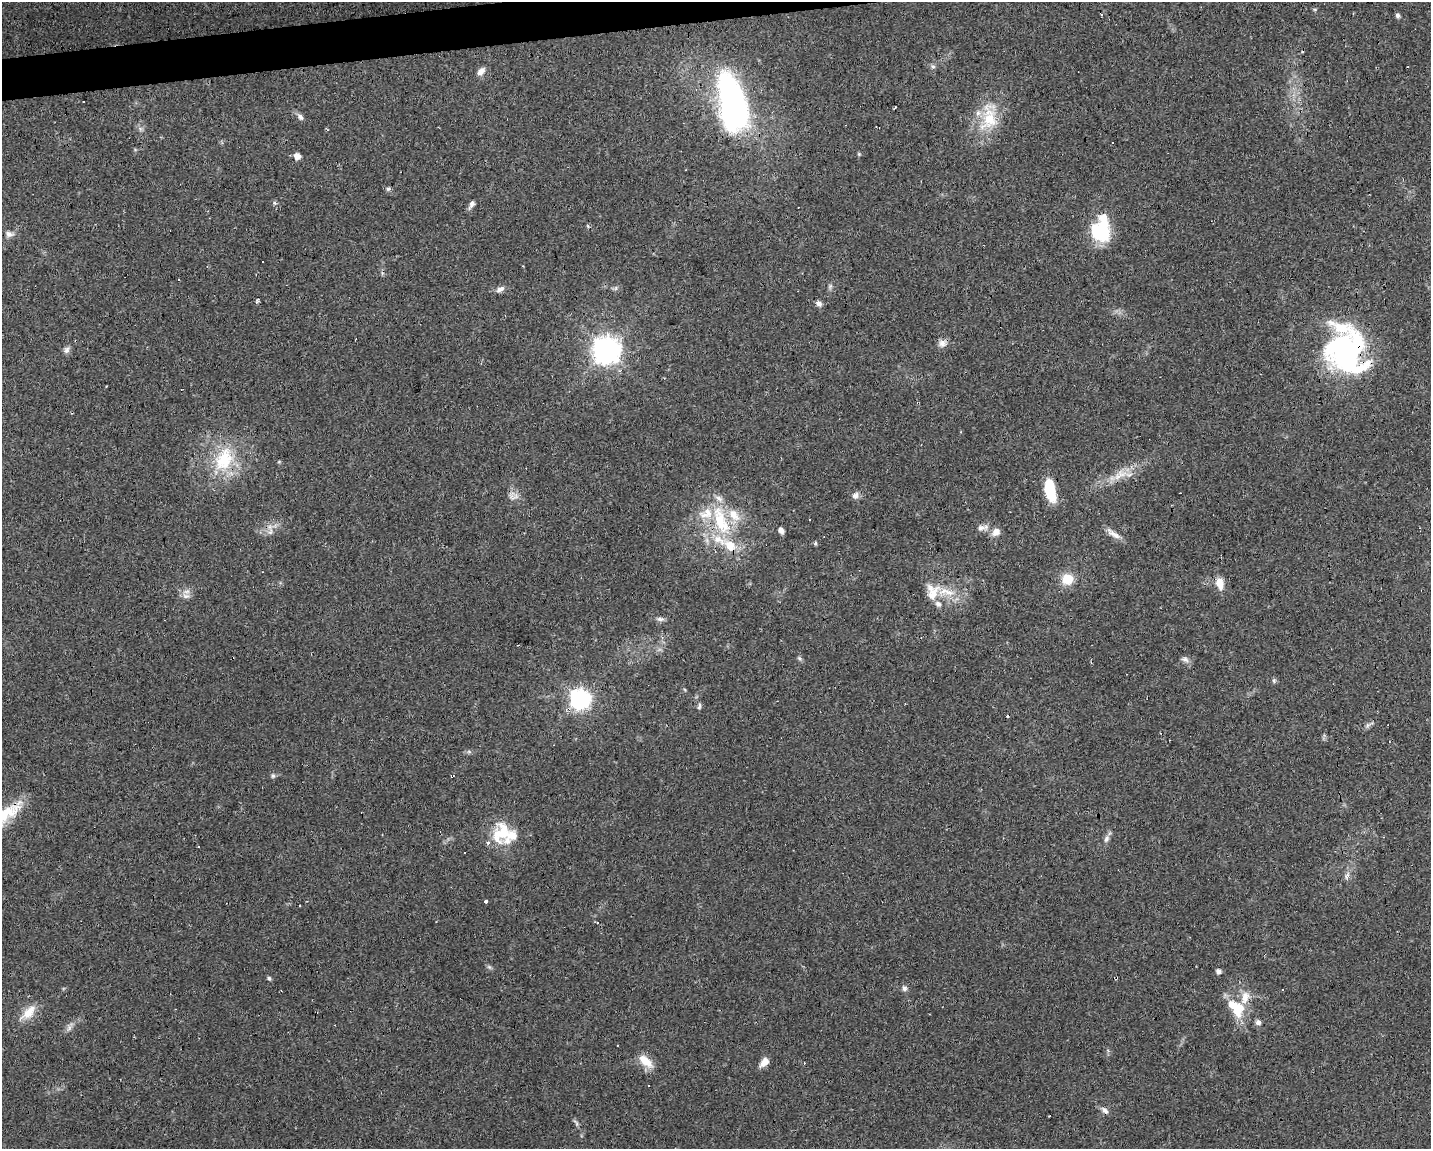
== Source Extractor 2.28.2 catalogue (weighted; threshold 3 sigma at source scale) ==
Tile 8 of 3 x 4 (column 2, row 3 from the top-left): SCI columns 1478-2906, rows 1148-2294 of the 4342 x 4589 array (HDU 1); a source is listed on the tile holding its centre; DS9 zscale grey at full resolution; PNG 1433 x 1151 px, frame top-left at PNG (2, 2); no overlay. Shown black and unused: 2% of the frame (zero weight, under 2 of 3 exposures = <1% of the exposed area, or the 3 px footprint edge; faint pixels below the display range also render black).
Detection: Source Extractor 2.28.2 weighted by HDU 2 'WHT'; one run over the whole footprint, this tile lists its part. Background 0.0818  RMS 0.0065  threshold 0.0294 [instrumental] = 3 sigma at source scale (4.5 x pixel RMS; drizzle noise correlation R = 1.50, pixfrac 1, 0.0396/0.0396 arcsec/px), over >= 5 px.
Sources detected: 103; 1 inside a brighter object's white glare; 17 cosmic-ray / hot-pixel residue — not listed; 13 inside a brighter listed object's ellipse — not listed separately; the other 72 listed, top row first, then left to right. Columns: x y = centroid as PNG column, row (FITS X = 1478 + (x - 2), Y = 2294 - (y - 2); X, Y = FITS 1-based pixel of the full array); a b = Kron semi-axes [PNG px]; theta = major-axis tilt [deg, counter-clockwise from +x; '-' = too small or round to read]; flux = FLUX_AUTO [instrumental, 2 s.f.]
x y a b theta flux
1315 9 6 4 18 0.72
1101 15 3 2 - 0.99
1397 15 5 5 - 1.7
933 66 6 4 -1 1.3
481 71 12 7 50 3.9
732 103 60 25 -77 180
895 107 2 2 - 0.79
301 117 9 6 -55 2.2
989 118 42 22 83 28
859 154 5 4 - 0.73
297 156 6 5 - 5.5
388 189 5 5 - 1.3
275 203 5 3 - 1
471 204 11 5 60 2.5
1101 230 28 19 84 40
9 234 11 8 -6 3
262 262 3 3 - 2.6
178 279 3 3 - 3.1
830 286 8 5 66 1.4
616 288 7 4 71 1.1
500 289 12 6 25 2.9
819 303 8 6 -48 2.4
942 344 10 10 - 3.5
1354 348 69 45 54 110
66 350 9 7 75 2.4
606 350 9 9 - 700
918 403 3 2 - 0.71
224 459 38 24 66 36
1122 474 14 7 13 6.4
1050 490 22 9 -79 28
856 495 10 8 41 2.9
512 496 15 9 -87 4.3
721 521 50 19 -69 44
981 528 13 8 -4 3.4
781 530 7 5 -62 2.7
270 532 9 6 60 2.7
996 532 10 8 46 4.9
1113 534 22 7 -34 4.8
815 543 6 4 70 0.91
1067 579 11 11 - 13
1220 583 15 9 -79 7.1
932 592 23 17 83 13
186 596 11 7 -4 3.2
660 619 11 5 -1 2.2
799 658 6 5 - 1.2
1185 659 11 7 -20 2.5
1274 680 6 5 - 1.1
580 699 8 7 - 340
699 706 9 4 79 1.3
1368 725 9 6 50 1.9
469 752 7 4 -19 1.2
273 776 7 6 - 1.4
452 776 3 2 - 0.87
4 817 53 15 43 28
502 832 32 21 64 22
1106 839 11 6 64 2.7
198 847 2 2 - 0.61
1347 875 12 5 51 2.3
486 901 4 3 - 1.5
489 967 7 4 -18 1.1
1218 971 6 5 - 2.3
269 978 5 4 - 1.3
904 988 8 7 - 2.1
1235 1007 28 15 -45 21
28 1012 26 12 44 10
1258 1022 6 6 - 2.7
69 1028 9 5 66 2.3
646 1061 21 10 -41 9.7
764 1062 12 7 48 5.1
648 1085 3 2 - 0.45
1105 1110 11 6 -47 2.7
576 1123 13 4 -55 1.7
Overlapping masked pixels (flux is a lower limit): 6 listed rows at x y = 1354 348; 918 403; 224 459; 1050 490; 452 776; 4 817
Isophote crosses this tile's border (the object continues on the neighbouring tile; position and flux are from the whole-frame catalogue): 1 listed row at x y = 4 817